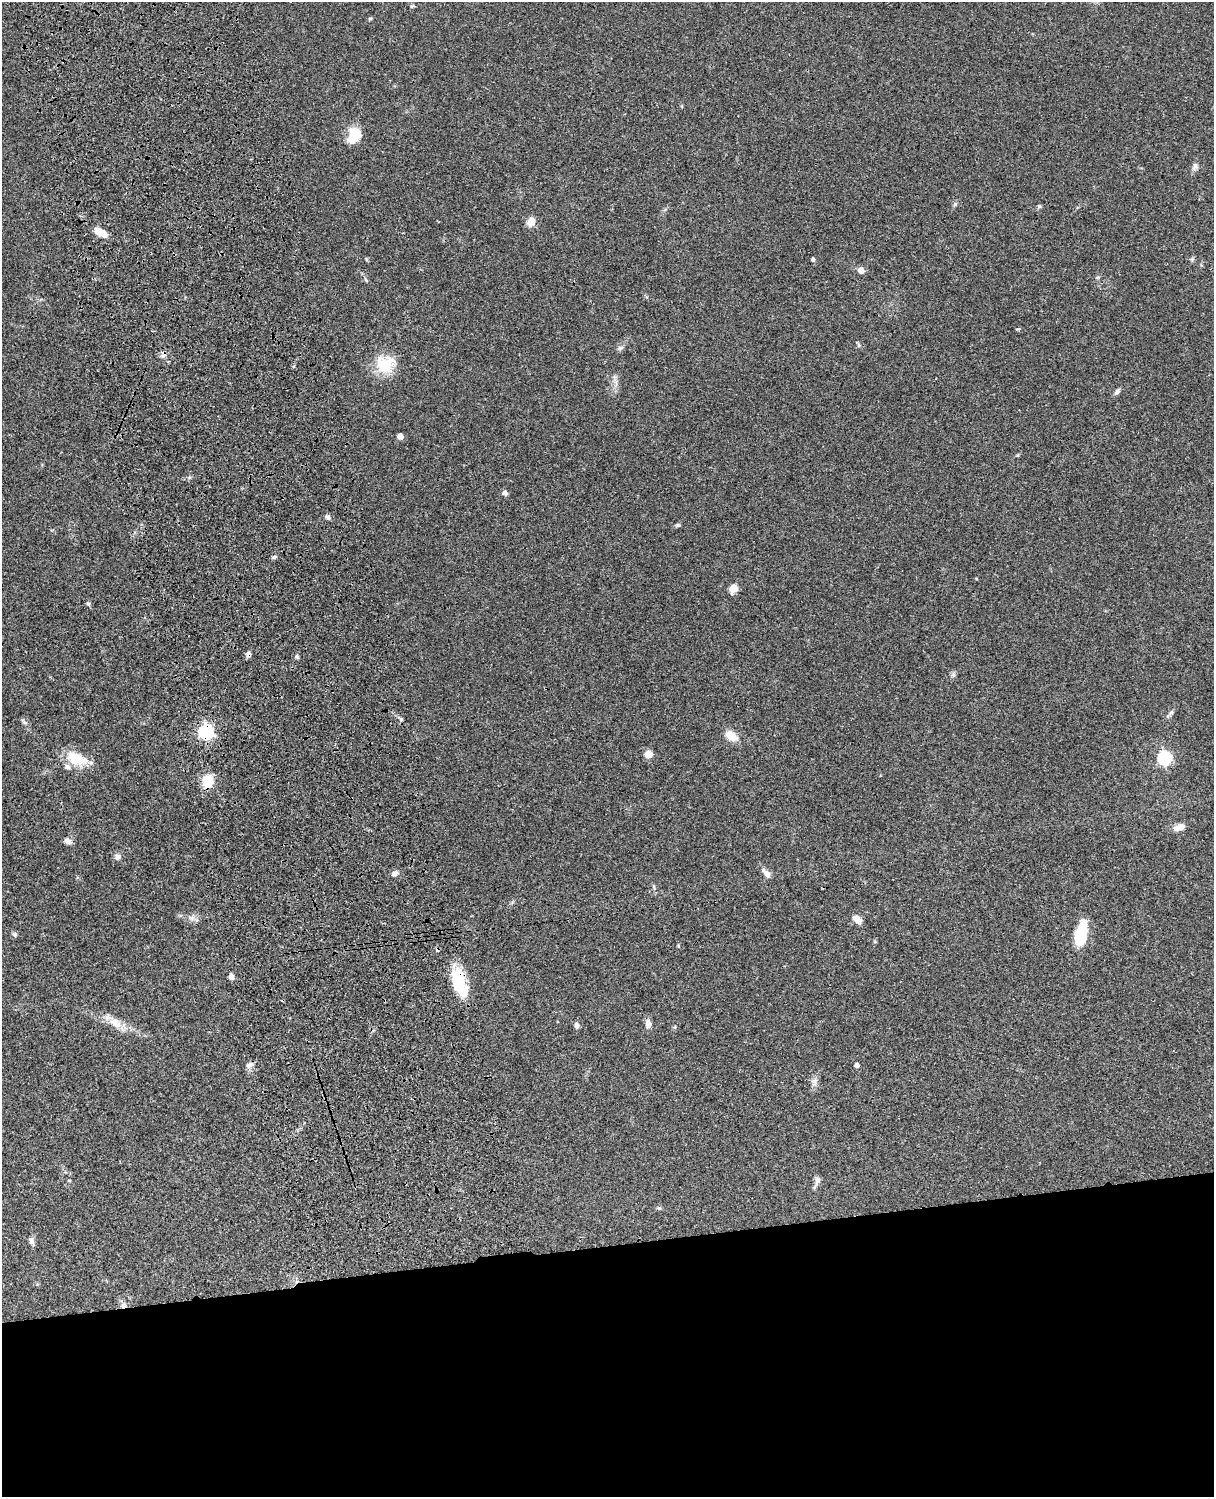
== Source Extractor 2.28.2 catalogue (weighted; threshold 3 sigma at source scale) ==
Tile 11 of 4 x 3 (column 3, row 3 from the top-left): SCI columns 2545-3756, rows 278-1772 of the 5087 x 4927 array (HDU 1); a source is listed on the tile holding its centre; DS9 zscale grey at full resolution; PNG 1216 x 1499 px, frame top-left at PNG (2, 2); no overlay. Shown black and unused: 17% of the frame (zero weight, under 3 of 4 exposures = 6% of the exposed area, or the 3 px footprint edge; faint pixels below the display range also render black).
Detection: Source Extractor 2.28.2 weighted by HDU 2 'WHT'; one run over the whole footprint, this tile lists its part. Background 0.0812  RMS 0.006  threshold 0.027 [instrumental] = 3 sigma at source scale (4.5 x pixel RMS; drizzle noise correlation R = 1.50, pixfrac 1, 0.05/0.05 arcsec/px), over >= 5 px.
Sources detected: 58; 2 cosmic-ray / hot-pixel residue — not listed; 1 inside a brighter listed object's ellipse — not listed separately; the other 55 listed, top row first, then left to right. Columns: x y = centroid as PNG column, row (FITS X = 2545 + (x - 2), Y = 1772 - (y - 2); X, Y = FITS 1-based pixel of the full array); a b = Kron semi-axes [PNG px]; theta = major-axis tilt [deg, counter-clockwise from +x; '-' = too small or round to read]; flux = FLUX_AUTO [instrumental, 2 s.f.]
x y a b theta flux
412 6 7 3 36 0.68
370 18 6 4 1 0.68
354 135 21 16 67 11
1195 166 11 6 66 2.1
955 204 6 4 47 0.92
1039 206 6 5 - 0.87
531 222 9 7 66 5.9
100 232 13 7 -28 9.1
813 259 5 4 - 0.83
861 270 6 6 - 4
1097 277 7 3 9 0.75
366 280 7 4 -46 0.85
859 345 7 4 -71 0.86
620 348 9 5 16 1.5
385 365 23 21 26 18
1117 392 9 5 56 1.6
400 436 5 5 - 4.2
505 493 7 6 - 1.6
328 517 7 5 -69 1.6
678 525 7 5 13 0.99
274 557 6 5 - 1.1
733 589 9 8 - 5.1
297 657 5 4 - 1.2
954 675 7 4 -90 1.2
1171 712 7 4 45 1.3
401 719 6 5 - 0.93
24 722 9 3 -31 1.1
206 732 7 6 - 120
731 736 12 8 -36 9.2
648 754 8 7 - 4.8
1164 758 6 6 - 89
77 759 28 15 -22 15
208 781 14 11 72 11
1179 827 16 8 16 3.8
67 841 9 7 -43 2.4
117 857 9 8 - 2.1
394 873 9 6 21 1.8
767 874 14 7 -50 3.3
192 918 7 6 - 2
857 919 12 8 -41 3.8
15 934 7 4 -45 0.98
1081 935 26 11 78 23
875 942 5 3 - 0.55
231 977 7 6 - 2.4
459 983 33 14 -71 25
115 1023 20 11 -31 8.2
648 1024 10 6 -86 3.4
577 1025 7 6 - 1.7
674 1027 5 5 - 0.75
250 1065 11 7 8 2.5
857 1065 4 4 - 2.1
814 1082 10 7 -80 2.5
817 1180 12 7 78 2.4
659 1208 6 5 - 0.95
31 1240 11 7 -70 2.1
Overlapping masked pixels (flux is a lower limit): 2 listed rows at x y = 206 732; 459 983
Unlisted compact peaks at least as high as the median listed source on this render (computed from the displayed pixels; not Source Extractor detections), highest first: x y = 1018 329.